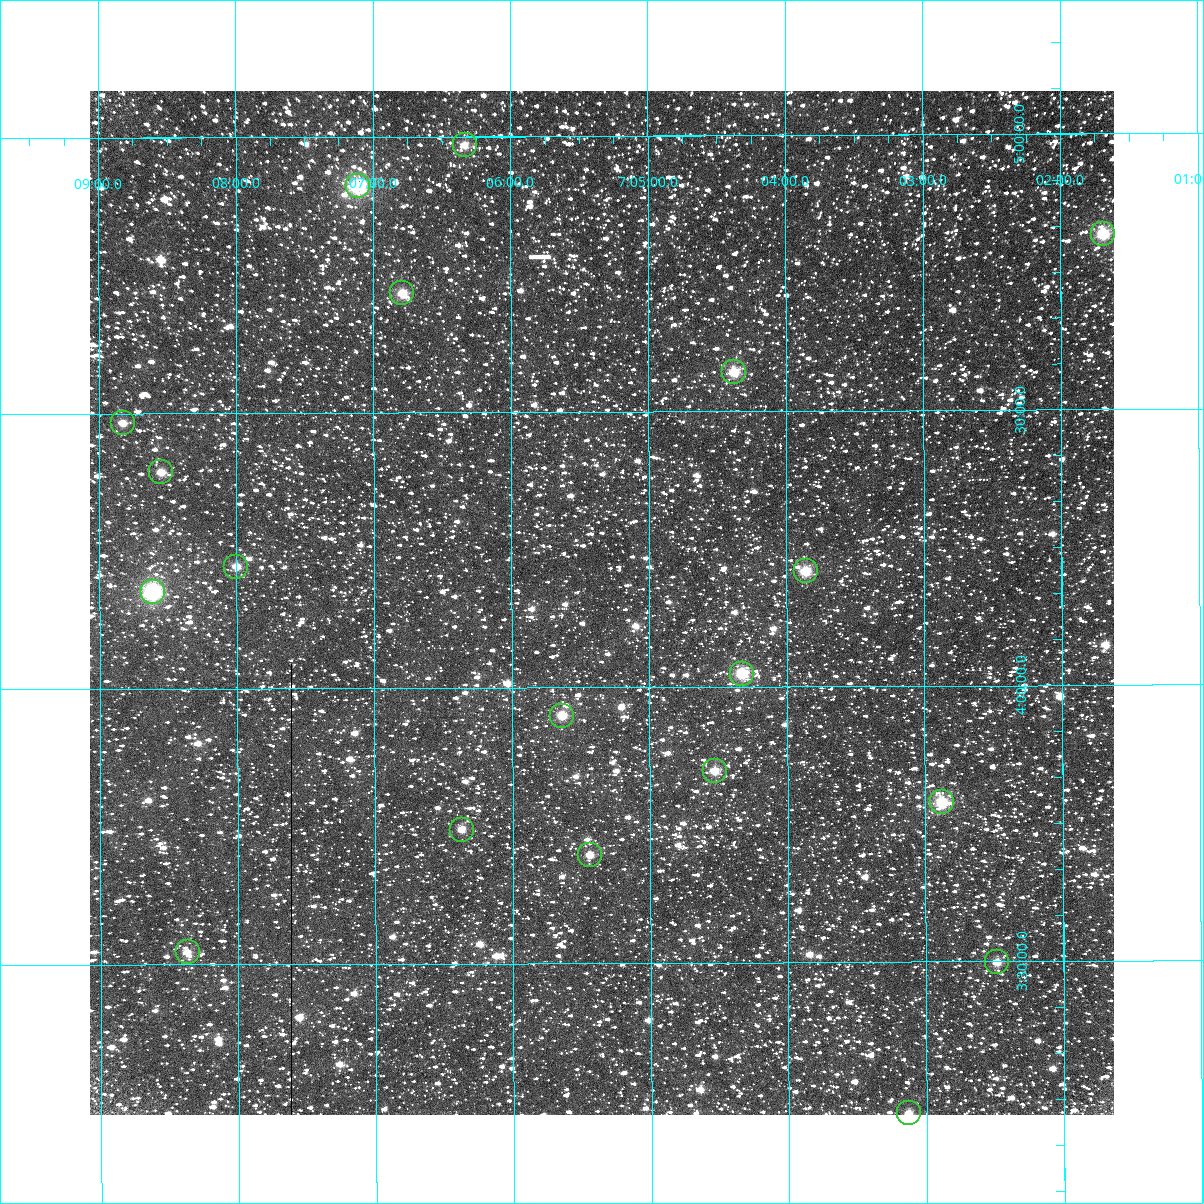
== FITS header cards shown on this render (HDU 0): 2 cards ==
NAXIS1  =                 2048 / length of data axis 1
NAXIS2  =                 2048 / length of data axis 2

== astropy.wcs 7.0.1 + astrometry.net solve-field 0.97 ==
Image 2048 x 2048 px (HDU 0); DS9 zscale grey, zoomed out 1/2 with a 90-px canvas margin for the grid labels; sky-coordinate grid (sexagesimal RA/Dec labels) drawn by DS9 from the SOLVED WCS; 19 Tycho-2 reference stars matched to detected sources circled (green)
Header WCS as astropy/WCSLIB reads it (applying the file's PV1_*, PV2_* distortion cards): RA---TAN/DEC--TAN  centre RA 07:15:15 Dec +06:16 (108.81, +6.27 deg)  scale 3.27 arcsec/px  FOV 111.5' x 111.4'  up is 0 deg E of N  parity normal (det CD < 0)
Header WCS from the CRVAL/CRPIX/CD cards alone (distortion cards ignored): RA---TAN/DEC--TAN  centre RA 07:05:21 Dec +04:09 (106.34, +4.16 deg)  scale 3.27 arcsec/px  FOV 111.5' x 111.4'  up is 0 deg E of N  parity normal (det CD < 0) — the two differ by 195': the file's distortion cards are non-standard for this projection
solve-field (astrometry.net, Tycho-2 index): SOLVED blind (the header's WCS was not the basis of the solution)
Solved WCS: RA---TAN-SIP/DEC--TAN-SIP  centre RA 07:05:21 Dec +04:09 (106.34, +4.15 deg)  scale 3.26 arcsec/px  FOV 111.4' x 111.4'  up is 0 deg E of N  parity normal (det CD < 0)
Header pointing (CRVAL/CD) and blind solve AGREE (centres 2.4 arcsec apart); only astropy's distortion-applied reading is displaced (195') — the file's distortion cards are non-standard for this projection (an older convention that WCSLIB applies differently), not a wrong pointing
Tycho-2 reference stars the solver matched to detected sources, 19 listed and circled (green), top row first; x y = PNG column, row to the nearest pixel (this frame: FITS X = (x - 90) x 2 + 1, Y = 2048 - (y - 91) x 2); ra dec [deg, ICRS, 3 dp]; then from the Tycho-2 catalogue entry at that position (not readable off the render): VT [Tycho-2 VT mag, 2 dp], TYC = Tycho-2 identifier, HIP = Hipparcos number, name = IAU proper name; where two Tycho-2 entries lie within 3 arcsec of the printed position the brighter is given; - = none
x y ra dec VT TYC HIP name
464 146 106.583 +4.984 9.12 170-1049-1 - -
358 186 106.777 +4.911 6.07 170-3040-1 34338 -
1103 234 105.423 +4.818 6.63 170-1330-1 33854 -
402 294 106.697 +4.717 7.97 170-1661-1 - -
734 372 106.094 +4.572 7.46 170-1312-1 34112 -
122 424 107.207 +4.482 8.84 171-3969-1 - -
161 472 107.137 +4.393 8.26 171-3735-1 - -
236 567 107.001 +4.222 8.63 171-129-1 34406 -
806 572 105.965 +4.209 8.64 170-2142-1 - -
152 592 107.154 +4.176 7.23 171-3639-1 34463 -
742 674 106.082 +4.024 7.47 170-2445-1 34106 -
562 716 106.410 +3.949 7.90 170-1828-1 34214 -
714 772 106.132 +3.847 8.08 170-2873-1 - -
942 802 105.720 +3.789 7.39 170-2889-1 - -
462 830 106.593 +3.743 8.64 166-3062-1 - -
590 855 106.360 +3.696 8.37 166-2340-1 - -
188 952 107.092 +3.523 8.60 167-1953-1 - -
997 962 105.621 +3.499 8.30 166-2646-1 33934 -
908 1114 105.783 +3.225 8.14 166-2557-1 33988 -